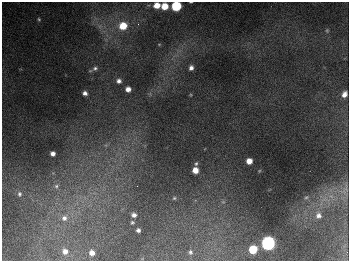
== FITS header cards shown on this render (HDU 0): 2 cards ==
NAXIS1  =                  347
NAXIS2  =                  259

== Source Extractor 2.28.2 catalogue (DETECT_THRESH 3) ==
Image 347 x 259 px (HDU 0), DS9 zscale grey, 1 PNG px = 1 image px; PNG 351 x 263 px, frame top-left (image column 1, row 259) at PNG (2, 2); no overlay
Background 675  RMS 50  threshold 151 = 3 sigma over >= 5 px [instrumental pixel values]
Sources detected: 34; all 34 listed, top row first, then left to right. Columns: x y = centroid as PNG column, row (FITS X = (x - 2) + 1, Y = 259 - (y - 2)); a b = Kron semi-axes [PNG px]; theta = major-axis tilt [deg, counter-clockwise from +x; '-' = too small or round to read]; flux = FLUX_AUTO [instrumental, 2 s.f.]
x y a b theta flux
157 5 6 5 - 4.1e+04
165 6 6 5 - 6.3e+04
176 6 6 6 - 2.6e+05
39 19 5 4 - 4.2e+03
138 24 4 4 - 4.2e+03
123 26 7 7 - 8.1e+04
327 30 5 4 - 4.1e+03
159 44 5 3 - 2.7e+03
95 68 7 6 - 9.2e+03
191 68 5 4 - 1.3e+04
119 81 5 5 - 1.2e+04
128 89 5 5 - 2.1e+04
85 93 4 4 - 1.3e+04
344 94 6 5 - 2.0e+04
53 153 5 4 - 1.6e+04
249 161 5 5 - 3.4e+04
196 164 6 4 62 4.9e+03
195 170 5 5 - 3.8e+04
56 186 9 7 69 1.4e+04
346 188 20 6 85 2.2e+04
19 194 8 6 -78 1.1e+04
331 196 7 5 -41 1.3e+04
306 197 6 4 27 4.6e+03
174 198 5 4 - 4.3e+03
134 215 5 5 - 1.3e+04
318 215 8 8 - 1.8e+04
64 218 8 8 - 2.0e+04
132 222 4 4 - 4.6e+03
138 230 4 4 - 8.7e+03
268 243 7 6 - 1.1e+06
253 249 6 5 - 1.2e+05
65 251 6 5 - 1.9e+04
190 252 5 4 - 5.5e+03
92 253 5 4 - 2.0e+04
At the frame edge (FLAGS 8, measured only in part): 1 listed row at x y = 176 6